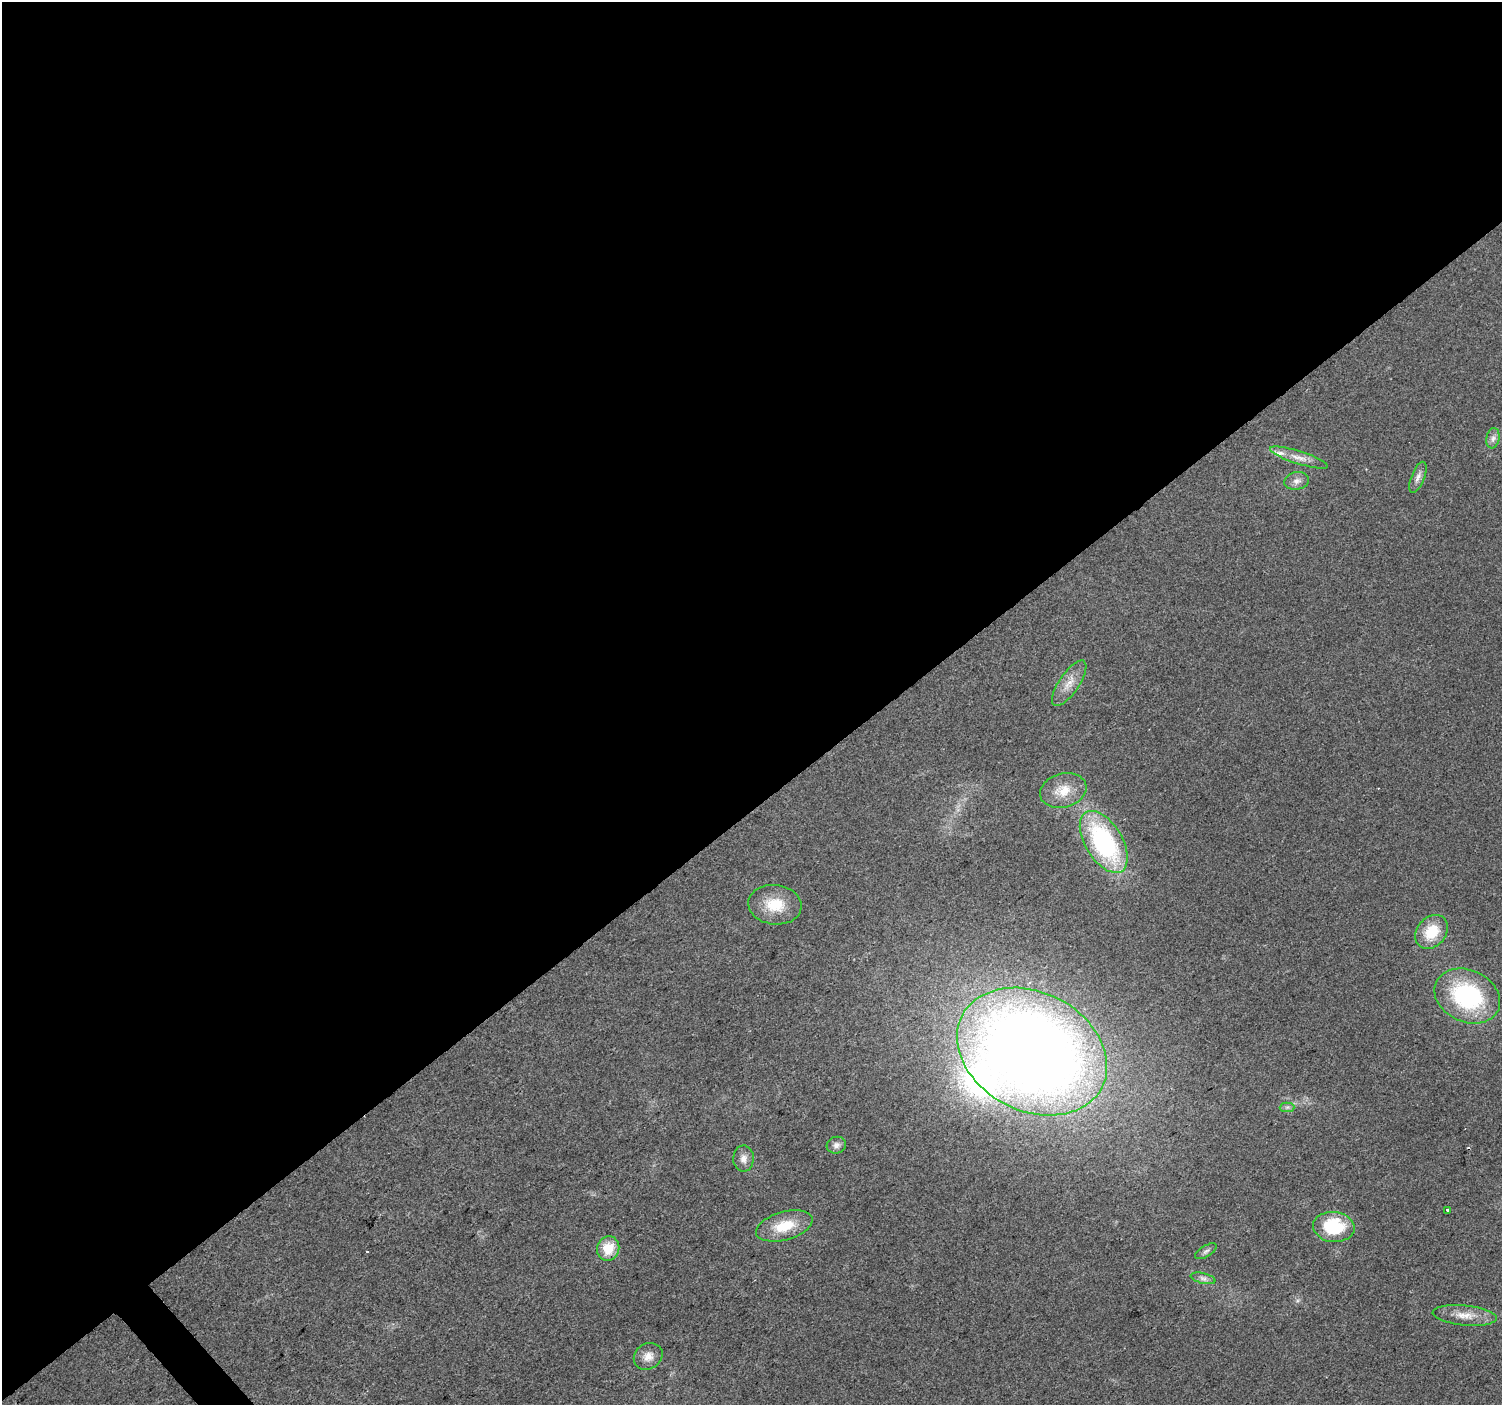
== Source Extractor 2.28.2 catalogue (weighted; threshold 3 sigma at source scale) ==
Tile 2 of 4 x 4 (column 2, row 1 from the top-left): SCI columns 1505-3004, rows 4415-5817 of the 6004 x 5959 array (HDU 1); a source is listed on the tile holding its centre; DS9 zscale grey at full resolution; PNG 1504 x 1407 px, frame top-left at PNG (2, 2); each listed source drawn as its Kron ellipse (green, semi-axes under 4 px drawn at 4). Shown black and unused: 58% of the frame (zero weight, under 2 of 3 exposures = <1% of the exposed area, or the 3 px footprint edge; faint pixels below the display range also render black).
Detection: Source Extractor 2.28.2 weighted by HDU 2 'WHT'; one run over the whole footprint, this tile lists its part. Background 0.023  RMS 0.0061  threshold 0.0276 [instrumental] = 3 sigma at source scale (4.5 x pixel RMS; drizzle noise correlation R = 1.50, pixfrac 1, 0.0396/0.0396 arcsec/px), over >= 5 px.
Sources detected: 27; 3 cosmic-ray / hot-pixel residue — neither listed nor drawn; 2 inside a brighter listed object's ellipse — not listed separately; the other 22 listed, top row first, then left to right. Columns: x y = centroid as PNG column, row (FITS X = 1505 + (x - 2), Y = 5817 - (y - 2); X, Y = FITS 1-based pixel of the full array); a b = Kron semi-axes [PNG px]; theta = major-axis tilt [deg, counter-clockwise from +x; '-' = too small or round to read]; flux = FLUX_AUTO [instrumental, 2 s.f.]
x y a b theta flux
1493 438 10 6 79 2.7
1299 458 30 6 -17 6.9
1418 477 16 6 69 3.5
1297 481 12 9 9 3.8
1069 683 26 10 56 8.5
1063 790 24 17 16 13
1104 842 34 18 -59 97
775 905 27 19 -7 20
1432 932 18 14 49 19
1467 996 34 26 -25 76
1032 1052 79 59 -28 970
1287 1107 7 4 1 1.4
836 1145 10 8 17 3.2
743 1159 13 10 89 4.5
1447 1210 3 3 - 3.5
784 1226 29 14 16 19
1334 1227 21 15 -6 35
608 1248 12 11 - 14
1206 1251 12 5 31 2
1203 1278 12 5 -13 2.6
1465 1315 32 10 -6 10
648 1356 15 13 34 6.2